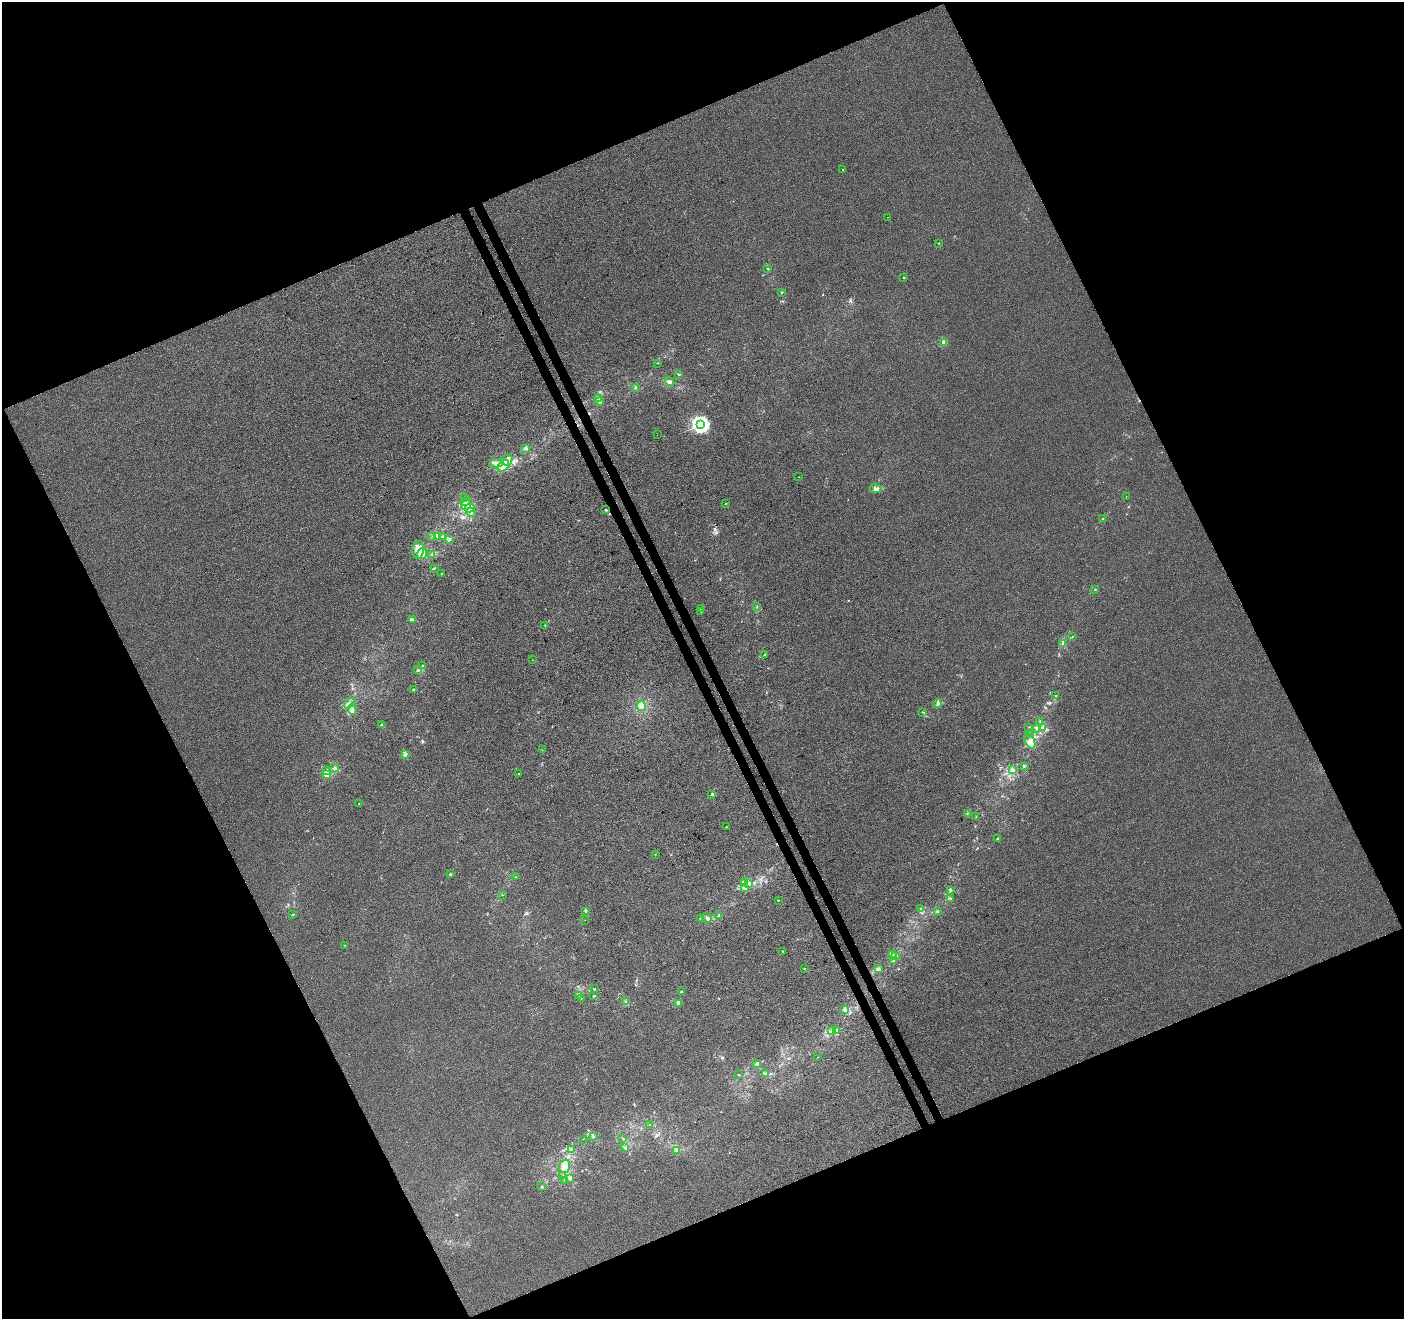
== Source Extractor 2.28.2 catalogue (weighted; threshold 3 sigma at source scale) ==
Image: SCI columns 57-5664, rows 172-5437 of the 5718 x 5551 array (HDU 1 of 3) = the unmasked area's bounding box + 8 px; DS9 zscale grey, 4 x 4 block average (1 PNG px = mean of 4 x 4 image px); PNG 1406 x 1321 px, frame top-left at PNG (2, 2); each listed source drawn as its Kron ellipse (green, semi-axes under 4 px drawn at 4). Shown black and unused: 45% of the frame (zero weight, under 3 of 4 exposures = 5% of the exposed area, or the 3 px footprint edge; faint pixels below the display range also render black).
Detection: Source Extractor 2.28.2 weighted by HDU 2 'WHT'. Background -5.36e-04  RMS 0.0047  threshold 0.021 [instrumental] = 3 sigma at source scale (4.5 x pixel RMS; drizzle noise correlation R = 1.50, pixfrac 1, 0.0396/0.0396 arcsec/px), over >= 5 px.
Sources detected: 158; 3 cosmic-ray / hot-pixel residue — neither listed nor drawn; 13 coinciding with a brighter row at this scale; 12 inside a brighter listed object's ellipse — not listed separately; the other 130 listed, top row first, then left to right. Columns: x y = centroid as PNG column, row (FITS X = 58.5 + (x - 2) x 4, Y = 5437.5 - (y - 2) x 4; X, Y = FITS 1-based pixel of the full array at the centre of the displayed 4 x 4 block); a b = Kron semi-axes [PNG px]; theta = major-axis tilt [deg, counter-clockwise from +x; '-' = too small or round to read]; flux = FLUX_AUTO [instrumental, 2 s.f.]
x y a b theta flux
843 169 2 2 - 1.8
888 217 2 2 - 0.5
938 243 2 2 - 0.92
767 268 2 2 - 1.3
904 277 2 2 - 3.7
782 292 2 2 - 1.6
944 342 2 2 - 46
657 363 3 2 - 1.3
679 374 2 2 - 2.2
669 382 4 3 - 6.6
635 387 2 2 - 1.2
598 399 3 2 - 2.4
599 401 3 2 - 3.3
701 424 4 4 - 890
657 435 2 2 - 0.41
526 448 3 2 - 2.4
508 460 6 4 66 15
496 463 7 2 6 7.4
503 466 7 4 43 18
798 477 2 2 - 0.6
875 489 6 3 -10 7.9
1126 497 2 2 - 0.51
464 498 2 2 - 5.9
466 501 5 3 - 11
725 504 2 2 - 0.71
466 505 5 3 - 10
470 508 5 4 - 13
606 510 3 2 - 2.4
471 512 5 3 - 8.1
1103 519 2 2 - 1.3
432 536 2 2 - 0.55
438 537 4 2 - 2.5
443 537 2 2 - 1.6
450 540 4 2 - 2.2
418 550 8 6 80 23
422 554 5 5 - 25
432 554 2 2 - 1.4
434 569 2 2 - 1.3
441 574 2 2 - 0.85
1095 589 2 2 - 1.5
757 606 2 2 - 0.7
701 608 2 2 - 0.61
701 611 2 2 - 0.74
412 620 3 2 - 5.9
545 625 2 2 - 1.4
1072 637 2 2 - 0.76
1063 644 4 2 - 4.9
765 655 2 2 - 1.8
532 660 2 2 - 0.48
423 666 3 2 - 2.1
417 670 2 2 - 2.8
413 690 2 2 - 4
1055 696 2 2 - 1.9
349 703 6 3 50 8.2
937 703 4 3 - 6.1
641 706 5 3 - 6.8
352 709 5 3 - 7.1
922 712 2 2 - 1.5
1040 721 2 2 - 1.3
382 724 2 2 - 1.2
1028 727 2 2 - 1.1
1037 728 4 2 - 4.5
1042 728 3 2 - 3.6
1030 734 2 2 - 0.98
1030 741 8 5 -64 15
542 750 2 2 - 0.77
405 754 2 2 - 2.1
1024 766 4 2 - 2.8
334 768 4 3 - 5.9
1012 769 3 3 - 4.4
327 770 3 2 - 3.9
518 773 2 2 - 0.73
327 774 4 3 - 23
712 795 2 2 - 1.9
359 803 2 2 - 1.7
967 814 2 2 - 1.1
976 817 2 2 - 0.59
726 827 2 2 - 1.7
997 839 3 2 - 2.2
655 854 2 2 - 0.76
451 874 2 2 - 1.5
515 877 2 2 - 1.3
744 883 2 2 - 1.6
749 884 3 3 - 3.7
744 888 4 2 - 5.4
950 891 2 2 - 2
502 895 2 2 - 0.97
951 898 2 2 - 1.1
778 900 2 2 - 3.5
921 909 3 2 - 1.6
585 911 3 2 - 2.2
938 912 2 2 - 1.1
293 914 2 2 - 1.1
719 915 2 2 - 2.1
700 918 2 2 - 0.73
707 918 5 2 - 5.8
585 920 2 2 - 0.65
345 945 2 2 - 0.9
782 951 2 2 - 0.69
892 955 3 2 - 3.3
895 956 3 2 - 4.1
894 961 2 2 - 1.3
805 968 2 2 - 0.89
878 969 3 2 - 5.5
594 989 2 2 - 1.8
681 991 2 2 - 7.1
578 996 2 2 - 1.6
594 996 2 2 - 1.5
581 998 2 2 - 1.1
625 1002 2 2 - 1.9
679 1003 3 3 - 4.1
845 1009 4 3 - 5.1
837 1030 3 2 - 3.8
831 1031 2 2 - 1
818 1057 2 2 - 0.69
757 1063 4 2 - 5
765 1073 2 2 - 1.1
738 1075 2 2 - 0.59
649 1125 2 2 - 0.79
593 1137 2 2 - 1.7
622 1138 2 2 - 0.77
583 1139 2 2 - 0.93
625 1147 2 2 - 1.4
571 1149 2 2 - 0.7
676 1151 3 2 - 3.9
565 1166 7 5 71 18
563 1176 4 2 - 2.4
570 1178 3 2 - 2.2
565 1180 2 2 - 1.5
541 1187 2 2 - 1.7
Overlapping masked pixels (flux is a lower limit): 1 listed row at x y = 606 510
Diffuse or blended objects may show on this block-average render without a row.